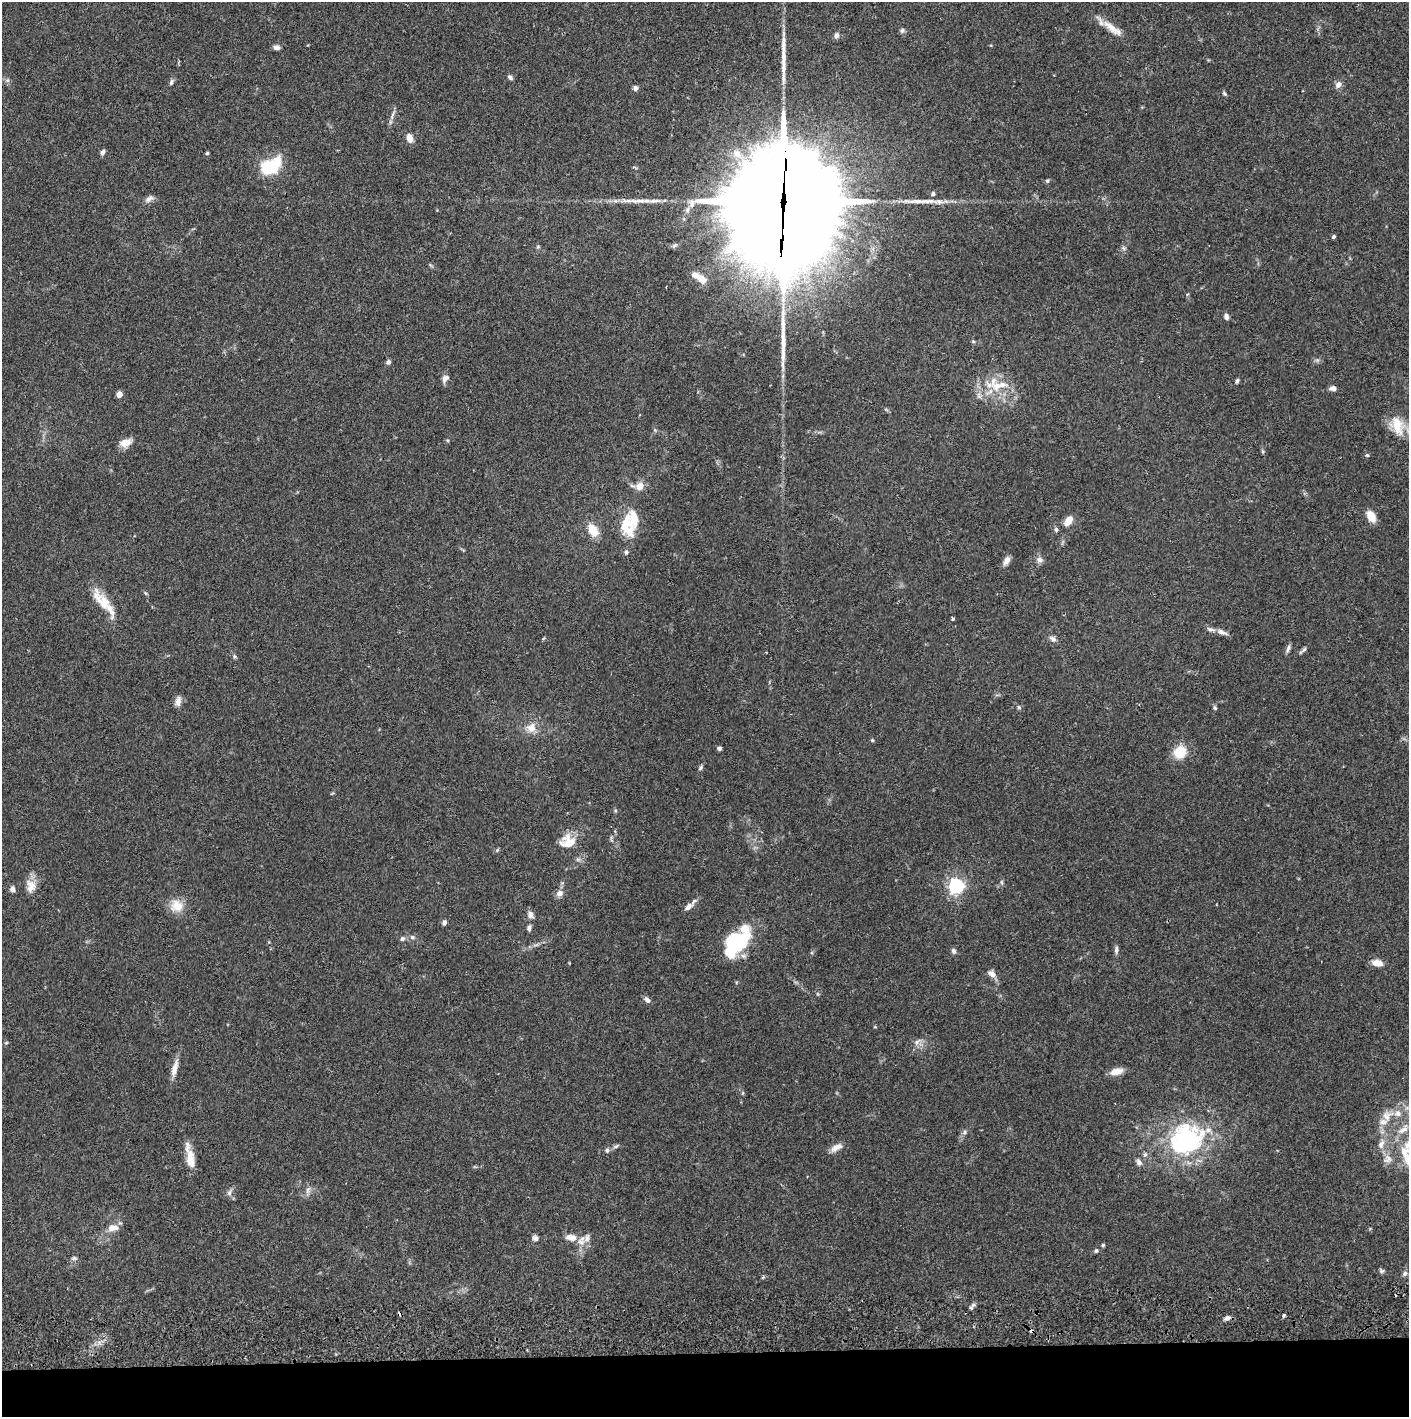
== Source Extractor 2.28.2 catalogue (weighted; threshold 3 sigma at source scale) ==
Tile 8 of 3 x 3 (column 2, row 3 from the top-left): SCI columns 1410-2816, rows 57-1471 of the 4228 x 4358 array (HDU 1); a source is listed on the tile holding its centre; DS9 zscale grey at full resolution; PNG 1411 x 1419 px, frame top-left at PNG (2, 2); no overlay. Shown black and unused: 4% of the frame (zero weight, under 2 of 3 exposures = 3% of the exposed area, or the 3 px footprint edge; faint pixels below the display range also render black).
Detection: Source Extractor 2.28.2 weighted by HDU 2 'WHT'; one run over the whole footprint, this tile lists its part. Background 0.0682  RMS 0.0048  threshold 0.0218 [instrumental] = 3 sigma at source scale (4.5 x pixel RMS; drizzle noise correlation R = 1.50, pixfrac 1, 0.05/0.05 arcsec/px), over >= 5 px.
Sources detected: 128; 1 inside a brighter object's white glare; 2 cosmic-ray / hot-pixel residue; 4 long thin detections or spike segments (spike, bleed or trail) — not listed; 12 inside a brighter listed object's ellipse — not listed separately; the other 109 listed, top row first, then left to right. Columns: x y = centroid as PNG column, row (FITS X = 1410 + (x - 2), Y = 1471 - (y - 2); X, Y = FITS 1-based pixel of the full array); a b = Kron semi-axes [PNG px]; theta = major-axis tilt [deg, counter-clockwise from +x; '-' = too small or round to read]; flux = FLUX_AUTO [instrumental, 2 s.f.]
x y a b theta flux
1112 28 33 9 -35 7.3
902 31 6 6 - 1.2
836 35 6 5 - 1.9
276 47 7 5 -8 2.1
510 77 6 5 - 1.3
7 80 6 6 - 1
171 82 8 5 67 1.2
1338 85 9 7 48 2.6
635 88 7 6 - 1.3
1224 93 7 4 -46 0.76
393 114 17 4 69 1.8
409 138 8 6 -77 4.5
102 152 6 5 - 1.5
207 153 4 4 - 0.57
268 167 13 12 - 26
1047 181 6 5 - 0.67
933 194 5 5 - 1.1
149 199 13 7 28 2.1
783 199 70 30 87 20000
687 210 8 6 89 1.6
1333 237 5 4 - 0.78
674 246 8 5 40 1
1123 248 7 4 -88 0.98
701 279 13 8 -48 4.8
1226 316 7 5 -75 1.8
973 341 6 3 -19 0.57
388 362 6 5 - 1.4
445 378 11 7 51 2.2
1237 381 6 4 74 0.99
999 385 34 13 9 14
1333 388 7 5 -7 2.3
119 394 4 4 - 5.4
1397 426 28 16 -70 11
125 443 15 10 14 4.5
1367 455 5 4 - 0.58
639 486 11 10 - 4.2
1371 516 12 7 -60 6.7
1068 521 13 7 53 5
626 523 36 17 80 13
593 530 12 8 -61 9.9
1056 530 6 5 - 0.95
1039 560 10 7 -31 2
1006 561 11 6 58 2.7
145 593 6 4 -70 0.64
103 603 33 15 -65 9.8
953 619 3 3 - 1.3
1221 632 15 6 -21 2.6
1053 639 10 7 -37 1.9
1288 648 11 5 70 1.5
1303 650 14 4 42 1.2
234 657 6 5 - 0.86
178 701 14 7 80 2.6
1019 707 6 5 - 0.76
1215 708 5 5 - 0.84
531 728 14 13 - 5.2
872 740 5 4 - 0.52
719 748 5 4 - 1.1
1180 752 17 14 51 9.8
700 768 7 5 54 0.94
568 842 20 17 16 9.1
1001 882 7 4 -89 0.81
31 886 19 12 -90 5.4
956 886 6 6 - 140
12 889 6 5 - 1.8
559 893 11 8 31 2.4
177 906 17 16 - 7.2
688 906 13 7 43 2.6
530 915 9 7 -73 2.3
444 922 6 5 - 1.6
529 928 9 5 80 1.4
412 937 6 5 - 1.2
402 939 6 6 - 1.2
737 942 35 17 52 41
1116 950 10 5 87 1.4
953 951 7 6 - 1.2
1377 963 11 7 -9 4.7
992 974 12 7 -35 2.8
647 1000 8 6 -49 1.8
917 1042 12 6 38 2.1
6 1043 6 3 19 0.5
175 1068 26 7 75 4.5
1116 1071 14 7 13 5.1
1398 1113 11 9 -22 3.6
1387 1116 14 11 -81 5
964 1132 7 5 61 1.1
1186 1140 43 36 31 67
1381 1144 14 7 65 3.2
616 1146 10 4 32 1.1
836 1147 17 7 31 3.5
607 1150 6 5 - 1
1145 1155 8 5 63 1.2
190 1157 33 9 -79 7.9
1387 1159 13 11 30 3.5
1408 1159 43 14 -61 18
1139 1162 9 6 -55 1.8
308 1190 12 5 73 1.9
229 1193 9 6 75 1.6
113 1228 14 9 12 4.4
571 1237 15 9 -8 4.5
535 1238 8 7 - 1.7
587 1238 13 8 80 2.6
1103 1245 5 4 - 0.68
1096 1251 5 4 - 0.76
74 1258 8 5 9 1
1382 1271 7 5 21 0.94
1405 1274 8 5 53 1.3
971 1308 6 4 -1 0.88
1284 1316 3 3 - 1.4
1227 1318 10 5 19 1.8
Overlapping masked pixels (flux is a lower limit): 1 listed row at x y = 783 199
Isophote crosses this tile's border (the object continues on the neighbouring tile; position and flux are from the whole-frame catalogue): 1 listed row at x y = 1408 1159